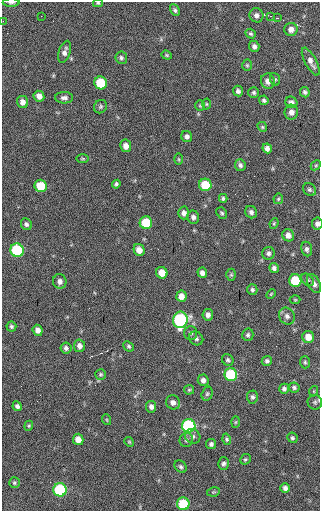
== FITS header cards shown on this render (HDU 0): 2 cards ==
NAXIS1  =                  318 / Axis length
NAXIS2  =                  509 / Axis length

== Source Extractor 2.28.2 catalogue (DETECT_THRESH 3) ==
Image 318 x 509 px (HDU 0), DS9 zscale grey, 1 PNG px = 1 image px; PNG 322 x 513 px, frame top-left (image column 1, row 509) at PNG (2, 2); each listed source drawn as its Kron ellipse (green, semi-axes under 4 px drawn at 4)
Background 40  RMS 7.3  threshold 22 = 3 sigma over >= 5 px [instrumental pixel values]
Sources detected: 117; all 117 listed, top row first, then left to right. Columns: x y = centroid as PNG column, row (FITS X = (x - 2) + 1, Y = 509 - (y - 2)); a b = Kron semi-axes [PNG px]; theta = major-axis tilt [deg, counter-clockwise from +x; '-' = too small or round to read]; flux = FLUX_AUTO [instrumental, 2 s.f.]
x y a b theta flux
11 3 8 3 0 1100
98 3 5 4 - 580
175 10 6 4 -61 1000
256 15 7 7 - 2000
41 16 3 2 - 540
270 16 4 4 - 690
277 18 3 2 - 1100
3 21 2 2 - 290
291 29 6 6 - 2500
251 34 5 4 - 800
254 46 6 5 - 1600
65 52 11 6 72 2200
167 55 5 4 - 600
121 58 6 6 - 1100
311 61 15 5 -62 2700
247 65 6 4 -88 630
275 79 6 5 - 780
268 81 7 7 - 2800
101 83 6 6 - 20000
238 91 5 5 - 1300
254 92 5 5 - 990
305 92 5 5 - 1100
39 96 5 5 - 2800
64 98 9 5 -1 1700
264 100 5 4 - 1000
22 102 6 5 - 2500
291 102 6 5 - 1600
206 104 5 3 - 500
200 105 5 5 - 690
100 107 7 6 - 980
291 112 7 6 - 2600
262 127 5 4 - 630
187 136 5 5 - 1400
126 146 6 5 - 3100
267 148 5 4 - 2000
83 158 6 3 0 560
179 159 6 4 -88 600
240 165 6 5 - 1300
316 165 6 4 45 680
116 184 4 4 - 990
205 185 6 6 - 16000
41 186 6 6 - 14000
309 189 7 6 - 1100
223 198 4 3 - 870
278 199 5 5 - 700
251 212 6 6 - 1400
184 213 6 5 - 2000
222 213 6 5 - 800
193 217 6 6 - 1600
146 223 6 6 - 18000
274 223 5 4 - 610
26 224 6 5 - 1200
317 224 6 5 - 1600
288 235 6 5 - 2700
307 249 7 5 -80 1400
17 250 7 6 - 42000
139 250 6 5 - 3600
268 253 6 6 - 1400
274 268 5 4 - 1400
162 273 6 5 - 6500
202 273 5 4 - 1900
231 275 6 5 - 700
295 280 6 6 - 20000
307 280 7 5 -42 1000
60 281 7 6 - 2000
314 283 10 6 -62 1900
252 290 5 5 - 1000
271 294 5 3 - 510
181 296 5 5 - 3300
295 300 5 3 - 440
208 315 6 5 - 2000
287 316 9 7 -56 2000
180 320 8 7 - 70000
11 326 5 5 - 990
38 330 5 5 - 2500
191 333 7 6 - 1100
248 335 6 5 - 1100
308 337 6 6 - 5000
196 338 7 6 - 1400
79 346 6 5 - 2000
129 346 6 4 -40 870
66 348 5 5 - 1400
228 360 6 5 - 1000
267 361 5 5 - 1100
305 362 6 5 - 830
101 374 5 5 - 730
231 375 6 6 - 31000
203 380 6 5 - 1800
294 387 5 5 - 980
284 389 5 5 - 1300
189 390 5 5 - 650
314 391 5 3 - 460
207 394 7 5 73 870
252 397 6 5 - 1200
173 402 7 6 - 2400
315 402 7 7 - 1100
17 406 5 4 - 1500
151 407 6 5 - 1700
107 420 5 3 - 450
235 422 6 4 88 600
29 426 5 4 - 590
189 426 7 6 - 65000
193 436 8 7 - 1600
292 438 5 5 - 870
78 439 6 5 - 4300
227 439 5 4 - 810
186 440 7 6 - 1300
129 442 5 4 - 540
211 444 5 5 - 1100
245 459 6 4 42 680
223 463 6 5 - 1200
181 467 7 5 -44 1000
14 483 5 5 - 790
285 488 5 4 - 1600
60 490 6 6 - 42000
213 492 6 4 10 600
183 504 6 6 - 19000
At the frame edge (FLAGS 8, measured only in part): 5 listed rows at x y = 11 3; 98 3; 3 21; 317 224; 315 402